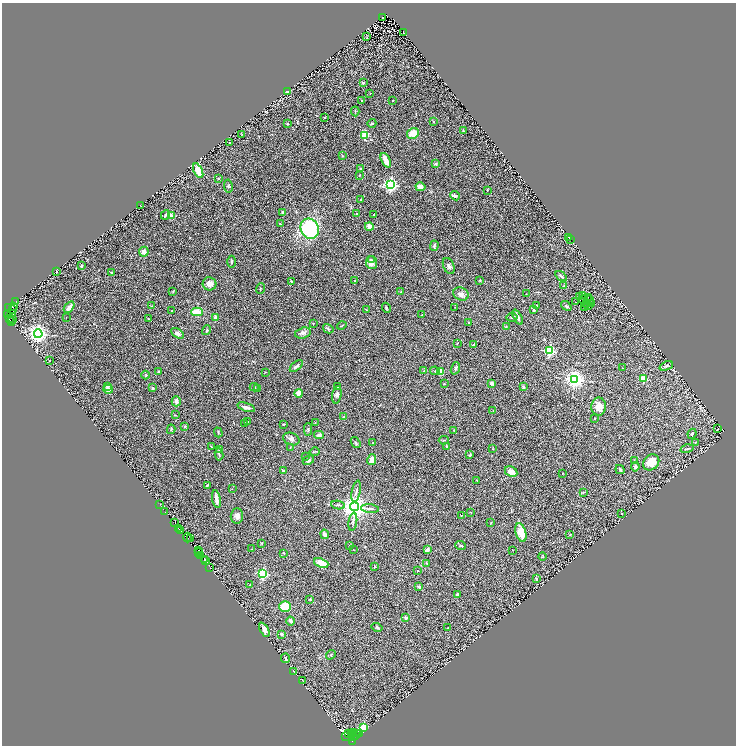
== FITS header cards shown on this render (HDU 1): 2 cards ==
NAXIS1  =                 1468
NAXIS2  =                 1487

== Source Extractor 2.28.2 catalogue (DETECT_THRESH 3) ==
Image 1468 x 1487 px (HDU 1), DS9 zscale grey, zoomed out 1/2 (1 PNG px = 2 x 2 image px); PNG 738 x 748 px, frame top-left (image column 1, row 1486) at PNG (2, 3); each listed source drawn as its Kron ellipse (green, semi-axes under 4 px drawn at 4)
Background 0.0748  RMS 0.017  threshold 0.0498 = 3 sigma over >= 5 px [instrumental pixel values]
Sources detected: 283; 36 cannot appear on this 1/2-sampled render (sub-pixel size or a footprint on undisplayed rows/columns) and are neither listed nor drawn; the other 247 listed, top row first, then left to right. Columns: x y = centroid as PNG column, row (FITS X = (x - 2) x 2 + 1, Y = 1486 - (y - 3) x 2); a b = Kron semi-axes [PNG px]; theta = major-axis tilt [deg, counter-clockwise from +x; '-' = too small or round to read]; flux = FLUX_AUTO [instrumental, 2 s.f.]
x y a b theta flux
382 17 2 1 - 1
404 33 3 1 - 0.92
367 37 3 2 - 1.3
363 83 2 2 - 18
288 92 4 2 - 2.2
370 94 3 2 - 0.9
362 101 3 2 - 3.3
392 101 2 2 - 1.2
355 111 5 2 - 2.4
324 117 2 2 - 2.6
434 121 3 2 - 1.1
287 123 3 3 - 2.5
372 123 4 3 - 3.3
463 130 4 2 - 1.9
413 133 6 5 - 41
242 134 2 2 - 1.2
365 135 3 3 - 160
229 143 2 2 - 2.4
342 156 3 3 - 2.1
386 160 7 3 -64 28
436 164 3 3 - 5.3
361 169 4 3 - 5.5
198 171 8 4 -64 58
359 175 3 3 - 2.7
218 178 2 2 - 6.7
390 185 4 4 - 740
228 186 6 3 -80 3.6
420 187 5 4 - 23
487 190 4 2 - 1.9
455 196 5 4 - 6.5
361 200 2 2 - 3.5
141 206 2 1 - 0.75
283 212 4 3 - 7.6
356 214 3 2 - 2.2
165 215 5 3 - 5
374 215 2 2 - 2.8
171 216 4 3 - 23
280 224 3 3 - 2.1
369 226 4 4 - 25
310 229 10 9 - 270
569 237 3 1 - 2.4
570 239 2 2 - 1.6
434 246 5 2 - 5.7
144 252 5 4 - 17
371 260 4 3 - 3.7
231 262 6 2 -89 3.3
371 263 6 5 - 15
81 266 3 3 - 4.7
449 266 8 5 -68 9.3
56 271 3 1 - 1.6
111 272 2 2 - 2.8
561 276 6 2 -34 4.8
355 280 2 2 - 1.3
480 280 3 2 - 2
291 281 3 3 - 1.6
209 284 7 6 - 19
564 286 2 2 - 2.5
260 289 5 3 - 3.5
173 291 3 3 - 2.3
401 292 3 3 - 1.8
461 294 8 6 -24 15
526 294 3 1 - 1.1
580 296 2 1 - 1.2
583 296 2 1 - 1.9
588 297 2 1 - 1.4
583 299 4 1 - 1.7
590 299 2 1 - 0.12
15 302 2 1 - 4.5
575 302 2 1 - 0.88
587 304 3 1 - 1.6
591 304 2 1 - 1.3
537 305 2 2 - 1.1
589 305 2 1 - 2.3
152 306 2 1 - 1.2
566 306 6 2 -38 5.5
9 307 3 2 - 18
13 307 4 2 - 14
69 307 7 3 53 17
455 307 2 1 - 0.71
584 307 2 1 - 1.1
386 308 5 2 - 3.3
13 309 2 1 - 4.8
366 310 3 2 - 1.6
534 310 4 2 - 4.3
171 311 3 2 - 1.6
197 312 6 4 0 46
11 313 3 2 - 12
7 315 2 2 - 5.7
422 315 3 2 - 3.1
66 317 2 1 - 0.88
216 317 3 2 - 17
512 317 5 2 - 2.4
518 317 8 3 -64 11
9 319 3 2 - 52
12 319 2 1 - 5.6
148 319 3 2 - 2.3
11 322 3 2 - 7.1
468 323 4 3 - 2.3
313 324 3 2 - 2.1
342 325 5 2 - 2.1
506 327 4 3 - 2.5
328 329 5 2 - 2.3
207 330 5 3 - 2.7
177 333 7 4 -32 12
303 333 8 5 15 10
38 334 4 4 - 1500
457 343 3 2 - 1.9
473 344 3 3 - 4.2
549 351 3 3 - 350
50 361 2 2 - 2.6
296 366 8 3 40 6.4
666 366 7 4 23 7.9
455 368 6 4 71 4.9
623 368 2 1 - 0.85
424 370 3 3 - 2.3
435 371 5 3 - 3.5
440 371 4 3 - 17
159 372 3 3 - 3.4
265 372 3 2 - 1.4
146 375 4 3 - 2.7
574 379 4 4 - 1700
643 379 3 2 - 94
491 383 3 3 - 8.4
444 384 2 2 - 1.3
108 386 4 4 - 7.4
254 387 4 3 - 3.8
337 387 2 2 - 7.1
523 387 3 2 - 3.7
153 388 2 2 - 16
108 389 5 4 - 12
258 389 4 2 - 2.1
299 393 4 3 - 28
337 395 9 4 80 9.8
176 401 5 4 - 7.8
246 407 9 3 -19 12
599 407 9 7 89 25
493 410 2 2 - 1.1
175 415 3 2 - 1.9
343 417 3 3 - 2.2
595 418 2 2 - 1.9
248 421 3 2 - 1.3
315 422 3 2 - 1.1
244 423 2 2 - 3.2
283 424 3 2 - 3
185 426 3 3 - 3.7
171 429 5 3 - 3.1
308 429 6 3 -89 3.9
718 429 2 1 - 0.92
454 430 3 2 - 1.3
218 432 5 2 - 2.7
692 434 5 3 - 4.1
319 435 5 4 - 7.9
291 439 8 6 -20 12
444 440 5 2 - 2.6
695 442 3 2 - 1.2
356 443 6 3 -53 4.3
373 443 2 2 - 1.5
211 446 3 2 - 1.8
446 446 4 3 - 2.5
290 447 3 2 - 1.7
220 449 3 3 - 6.1
493 449 2 2 - 1.3
687 449 6 3 15 4
315 452 5 2 - 2.5
219 454 6 3 -83 3.9
470 455 3 3 - 4.5
305 456 3 2 - 2
308 460 6 3 29 7.8
372 460 5 4 - 20
634 460 2 2 - 2.1
651 462 9 7 44 47
635 467 5 3 - 6.4
620 470 5 3 - 5.6
283 471 4 3 - 4.3
511 471 7 5 -27 23
562 473 2 2 - 1.1
477 480 2 2 - 1.5
207 485 3 3 - 2.1
232 489 2 1 - 0.83
356 491 11 3 79 7.2
584 492 4 2 - 1.7
216 499 9 3 -79 17
159 505 3 1 - 3.8
338 505 7 2 -9 5.1
354 507 4 4 - 4100
370 509 9 2 -7 5.6
165 512 2 1 - 5.1
471 512 3 2 - 1.3
622 514 2 2 - 5.9
461 515 2 2 - 1.1
237 516 7 6 - 13
353 522 9 3 81 6.4
175 523 2 1 - 15
491 523 2 2 - 1
178 528 2 1 - 52
180 531 2 1 - 12
521 532 10 5 -75 59
325 534 5 3 - 13
570 535 2 2 - 1.8
188 537 5 2 - 21
190 539 2 1 - 35
262 543 3 2 - 1.7
349 546 3 2 - 1.8
461 546 5 3 - 3.8
252 549 2 2 - 1
199 550 2 1 - 7
353 550 2 2 - 0.96
427 550 4 3 - 10
512 550 2 1 - 0.95
198 553 2 2 - 47
283 553 3 2 - 1.7
200 555 2 1 - 28
542 556 4 3 - 2.2
204 559 3 2 - 23
205 561 2 1 - 31
321 563 7 4 -21 43
427 563 3 2 - 2.7
375 566 3 2 - 1.9
210 568 2 1 - 11
417 571 3 2 - 2.6
262 574 3 3 - 360
536 579 3 3 - 1.9
250 585 4 2 - 3.1
419 587 2 2 - 20
458 595 3 3 - 11
310 599 2 2 - 2.7
285 607 6 5 - 83
406 618 3 3 - 6
290 621 4 3 - 10
377 627 5 4 - 5.7
448 628 3 2 - 2
264 630 8 3 -60 19
281 634 2 2 - 13
331 655 5 3 - 3.5
286 658 5 2 - 3.4
294 672 2 1 - 0.85
302 681 3 2 - 1.7
363 728 3 3 - 250
354 733 3 2 - 47
360 733 3 1 - 46
348 734 3 2 - 67
351 734 2 1 - 22
358 734 2 2 - 29
353 736 2 1 - 46
355 736 2 1 - 2.6
345 737 2 1 - 60
352 741 2 1 - 32
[36 sub-pixel or undisplayed-footprint detections neither listed nor drawn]